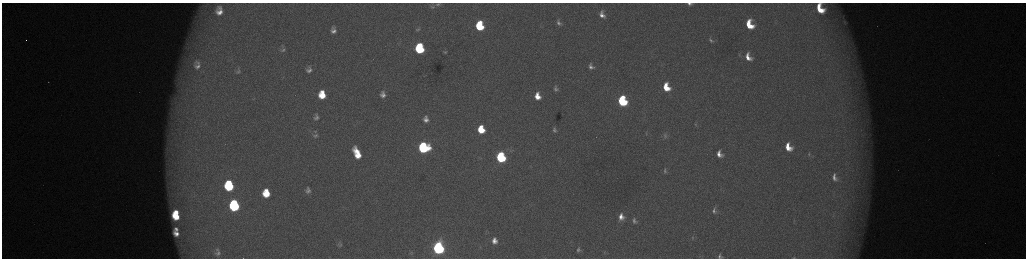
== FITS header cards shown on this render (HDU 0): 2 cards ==
NAXIS1  =                 2048 /fastest changing axis
NAXIS2  =                  512 /next to fastest changing axis

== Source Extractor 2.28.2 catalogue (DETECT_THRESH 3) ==
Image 2048 x 512 px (HDU 0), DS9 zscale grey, zoomed out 1/2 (1 PNG px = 2 x 2 image px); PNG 1028 x 260 px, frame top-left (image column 1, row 511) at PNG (2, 3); no overlay
Background 174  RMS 2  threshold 6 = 3 sigma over >= 5 px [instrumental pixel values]
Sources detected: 74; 7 cannot appear on this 1/2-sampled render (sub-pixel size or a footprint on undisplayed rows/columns) and are not listed; the other 67 listed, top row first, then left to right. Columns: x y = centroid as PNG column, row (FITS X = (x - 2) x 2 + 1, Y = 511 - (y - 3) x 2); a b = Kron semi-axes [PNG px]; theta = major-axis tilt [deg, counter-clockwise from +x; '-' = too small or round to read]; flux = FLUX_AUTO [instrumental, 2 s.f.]
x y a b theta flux
438 4 4 2 - 410
690 4 7 4 -5 1500
432 7 4 3 - 340
820 8 11 7 -61 11000
219 11 10 7 84 4300
602 15 6 4 -65 2500
844 22 6 4 -57 810
559 23 7 5 -60 1400
749 25 8 6 -66 11000
480 26 7 6 - 23000
418 29 7 4 18 840
333 30 8 6 87 2400
711 40 8 5 -55 1200
187 48 10 7 -7 2600
419 48 7 6 - 38000
283 50 7 5 17 1000
445 52 5 3 - 540
739 55 5 3 - 410
748 57 10 6 -66 4500
197 65 18 13 90 8100
591 66 8 5 -59 1800
309 70 8 7 - 2100
238 72 7 4 40 810
666 87 7 5 -67 9600
556 89 8 6 -69 1500
322 95 7 6 - 10000
383 95 6 5 - 2000
537 96 8 6 -74 5900
622 101 7 6 - 42000
316 117 5 4 - 1100
426 119 6 4 -82 2400
696 125 5 3 - 370
481 129 6 5 - 11000
554 130 7 5 -75 1300
861 130 3 2 - 260
646 134 4 3 - 360
315 135 5 3 - 520
665 135 8 6 -79 1200
423 147 7 7 - 59000
788 147 9 7 -64 7100
357 153 11 5 -66 10000
719 154 6 5 - 2900
809 154 10 4 88 970
501 157 7 5 -76 51000
665 170 7 4 -87 880
834 178 8 4 -74 2000
229 186 8 6 -82 35000
308 190 9 7 -80 2100
266 193 8 7 - 11000
234 205 8 6 -83 62000
714 211 8 4 86 1400
176 212 4 3 - 4200
176 216 7 5 -38 9800
621 217 9 7 84 3900
634 221 8 6 -64 1600
176 229 4 3 - 1200
176 233 6 4 -44 2800
693 237 6 4 78 610
494 241 6 5 - 3000
340 244 6 3 -89 570
438 248 7 6 - 130000
217 250 6 4 -49 980
578 250 4 3 - 620
218 253 12 8 1 2600
411 254 6 1 -31 230
720 256 5 4 - 970
794 258 4 2 - 260
At the frame edge (FLAGS 8, measured only in part): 4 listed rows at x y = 690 4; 820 8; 720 256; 794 258
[7 sub-pixel or undisplayed-footprint detections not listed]